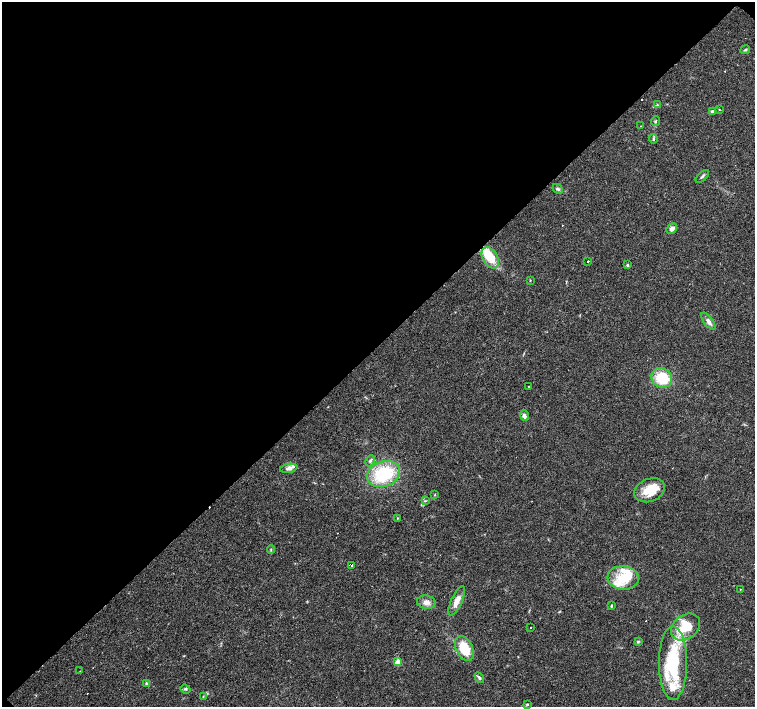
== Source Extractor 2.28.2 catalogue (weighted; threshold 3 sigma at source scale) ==
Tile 2 of 4 x 4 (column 2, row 1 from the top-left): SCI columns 1506-3010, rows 4385-5794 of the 6022 x 6015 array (HDU 1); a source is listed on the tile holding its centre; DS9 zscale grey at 2 x 2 block average (1 PNG px = mean of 2 x 2 image px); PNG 757 x 709 px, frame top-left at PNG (2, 2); each listed source drawn as its Kron ellipse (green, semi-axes under 4 px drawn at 4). Shown black and unused: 49% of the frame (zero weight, under 3 of 4 exposures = <1% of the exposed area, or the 3 px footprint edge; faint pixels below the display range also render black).
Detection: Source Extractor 2.28.2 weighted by HDU 2 'WHT'; one run over the whole footprint, this tile lists its part. Background 0.0253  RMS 0.0033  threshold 0.0148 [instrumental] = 3 sigma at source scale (4.5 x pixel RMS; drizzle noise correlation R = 1.50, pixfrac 1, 0.0396/0.0396 arcsec/px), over >= 5 px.
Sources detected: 60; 7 cosmic-ray / hot-pixel residue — neither listed nor drawn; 9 inside a brighter listed object's ellipse — not listed separately; the other 44 listed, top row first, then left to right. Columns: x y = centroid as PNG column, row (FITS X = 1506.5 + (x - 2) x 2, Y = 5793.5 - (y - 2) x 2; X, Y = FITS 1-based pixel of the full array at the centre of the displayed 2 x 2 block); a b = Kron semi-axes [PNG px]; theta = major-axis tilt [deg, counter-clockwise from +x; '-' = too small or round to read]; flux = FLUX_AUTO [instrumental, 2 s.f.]
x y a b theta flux
745 50 5 2 - 0.94
657 105 3 3 - 0.71
719 109 2 2 - 0.39
712 111 4 3 - 1.4
655 121 5 3 - 1.1
641 126 2 2 - 0.78
653 139 4 3 - 1.2
702 176 8 3 43 1.3
558 189 6 4 -43 1.6
672 229 6 4 48 3.6
490 258 11 7 -59 20
588 261 2 2 - 1.7
627 265 3 3 - 0.97
530 280 3 2 - 0.41
708 321 10 4 -53 3.4
662 378 11 9 -36 25
529 387 2 2 - 3.7
524 416 5 4 - 2.8
370 461 6 4 64 1.6
289 468 9 4 10 2.9
384 474 17 12 20 46
650 490 16 11 21 18
435 495 3 2 - 0.54
425 501 3 2 - 0.58
397 518 4 2 - 0.48
271 549 4 2 - 0.64
351 565 2 2 - 8.7
623 578 16 11 -6 20
740 589 2 2 - 2.8
457 601 16 5 66 7.4
426 602 9 7 -8 4.7
611 606 4 2 - 0.81
685 627 16 12 37 25
530 628 2 2 - 0.6
638 642 4 3 - 0.91
464 648 13 8 -64 23
398 662 3 3 - 18
673 663 37 14 -90 60
80 671 2 2 - 3.6
479 678 6 3 -56 1.6
146 683 4 3 - 0.94
185 689 5 4 - 1.3
203 696 3 2 - 0.46
527 704 4 3 - 0.85
Diffuse or blended objects may show on this block-average render without a row.